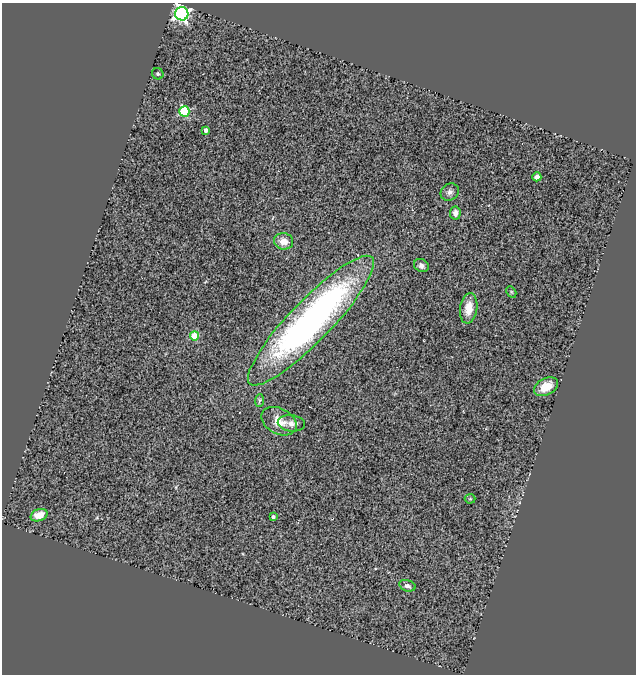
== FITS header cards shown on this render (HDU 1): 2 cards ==
NAXIS1  =                  634
NAXIS2  =                  672

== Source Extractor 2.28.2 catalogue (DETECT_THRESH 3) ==
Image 634 x 672 px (HDU 1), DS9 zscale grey, 1 PNG px = 1 image px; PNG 638 x 676 px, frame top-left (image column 1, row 672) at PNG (2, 3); each listed source drawn as its Kron ellipse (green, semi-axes under 4 px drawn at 4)
Background 0.417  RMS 0.2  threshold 0.607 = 3 sigma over >= 5 px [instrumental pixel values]
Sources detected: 21; all 21 listed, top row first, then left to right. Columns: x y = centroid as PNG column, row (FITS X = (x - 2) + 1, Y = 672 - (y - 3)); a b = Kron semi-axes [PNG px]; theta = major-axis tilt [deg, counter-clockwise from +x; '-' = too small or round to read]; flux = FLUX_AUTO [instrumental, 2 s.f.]
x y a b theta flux
182 14 6 6 - 4700
158 74 6 5 - 25
184 111 5 5 - 1100
206 130 4 4 - 61
537 177 4 4 - 54
450 192 9 8 - 57
455 213 6 5 - 83
284 241 10 8 -9 150
421 266 8 6 -30 53
511 292 6 4 -60 18
469 308 15 8 82 220
311 321 88 20 46 6100
195 336 4 4 - 540
546 387 13 8 28 270
259 400 6 4 86 22
279 421 19 13 -28 220
291 423 13 8 -6 82
470 499 5 5 - 18
39 515 9 6 20 180
273 517 4 3 - 49
407 586 8 5 -16 58
At the frame edge (FLAGS 8, measured only in part): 1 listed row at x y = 182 14